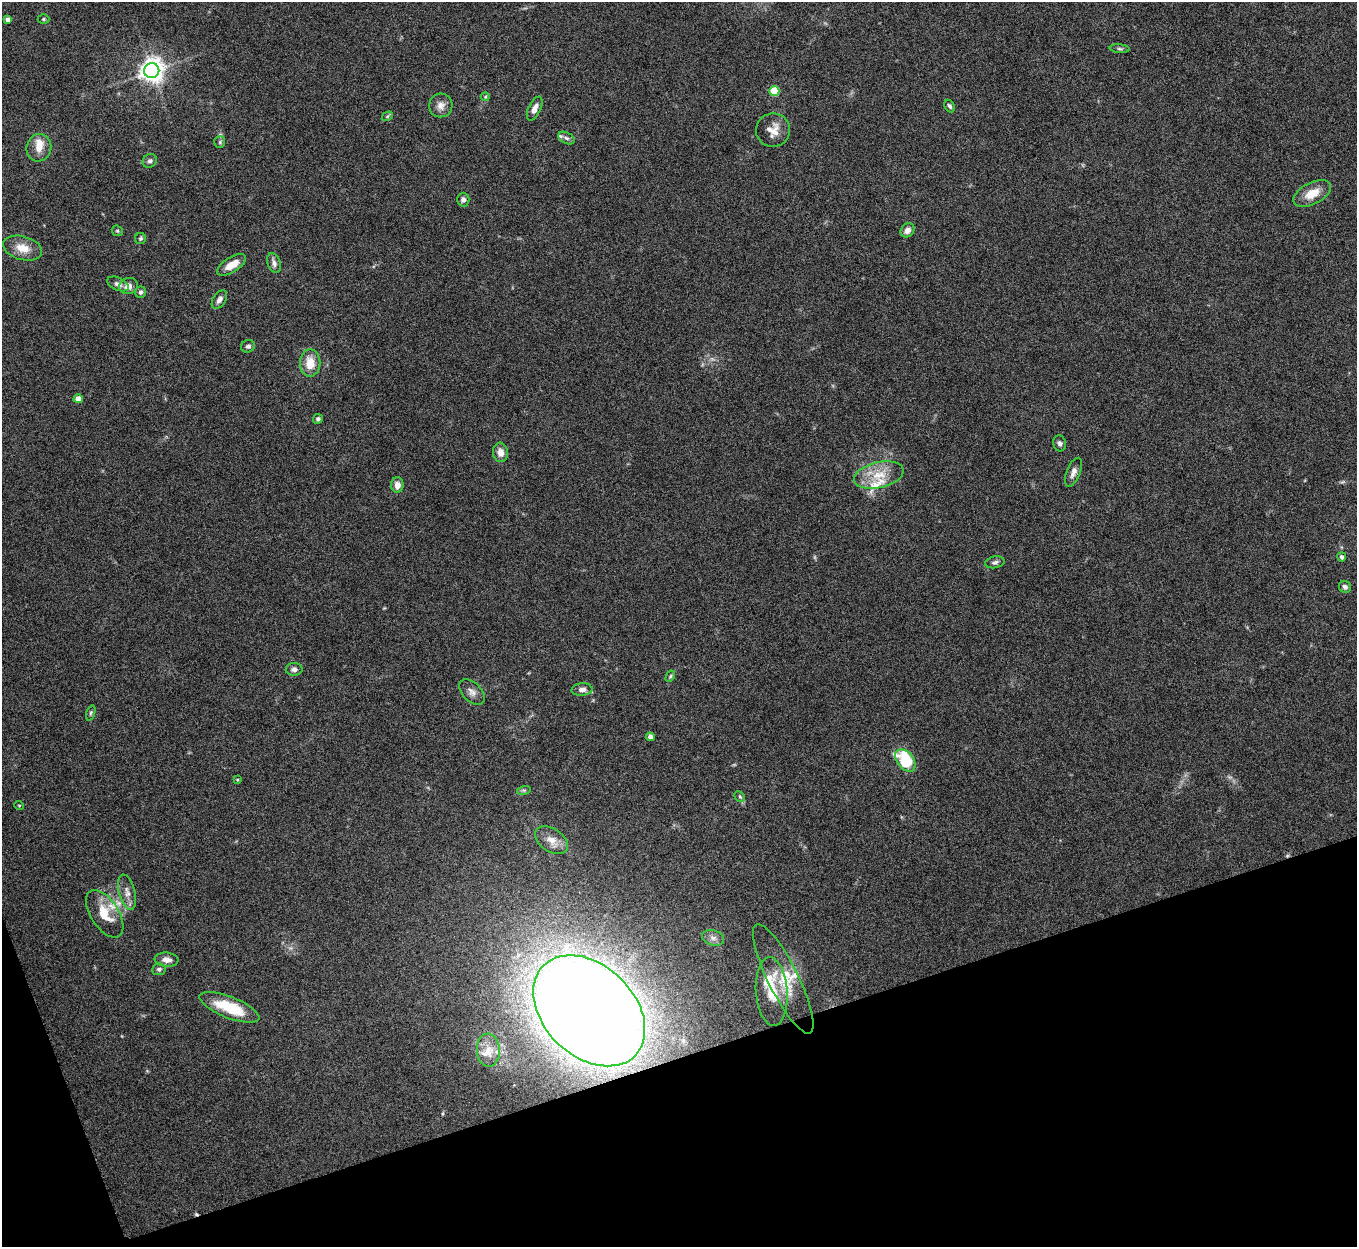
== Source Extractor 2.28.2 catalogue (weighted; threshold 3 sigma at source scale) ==
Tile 14 of 4 x 4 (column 2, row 4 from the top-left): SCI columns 1357-2711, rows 151-1395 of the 5424 x 5404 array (HDU 1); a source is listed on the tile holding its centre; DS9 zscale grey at full resolution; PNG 1359 x 1249 px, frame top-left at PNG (2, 2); each listed source drawn as its Kron ellipse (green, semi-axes under 4 px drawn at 4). Shown black and unused: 16% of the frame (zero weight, under 5 of 10 exposures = <1% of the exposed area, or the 3 px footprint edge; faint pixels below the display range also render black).
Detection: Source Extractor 2.28.2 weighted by HDU 2 'WHT'; one run over the whole footprint, this tile lists its part. Background 0.161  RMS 0.0059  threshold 0.0241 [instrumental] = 3 sigma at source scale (4.09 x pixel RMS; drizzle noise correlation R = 1.36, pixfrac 0.8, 0.05/0.05 arcsec/px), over >= 5 px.
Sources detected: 70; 1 too faint to see at this stretch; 1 cosmic-ray / hot-pixel residue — neither listed nor drawn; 7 inside a brighter listed object's ellipse — not listed separately; the other 61 listed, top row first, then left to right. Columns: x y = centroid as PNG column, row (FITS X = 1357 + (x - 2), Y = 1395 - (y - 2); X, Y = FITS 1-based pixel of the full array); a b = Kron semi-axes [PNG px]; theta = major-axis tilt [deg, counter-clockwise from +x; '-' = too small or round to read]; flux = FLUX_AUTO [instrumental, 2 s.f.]
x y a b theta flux
8 19 4 4 - 2.6
43 19 6 4 1 0.87
1120 49 10 4 -5 1.1
152 71 7 7 - 500
774 91 5 5 - 25
485 97 4 4 - 0.64
441 105 12 11 - 4.2
950 106 6 4 -62 1.2
535 109 13 6 64 3.8
387 116 6 4 31 0.74
773 130 17 16 - 7
566 138 9 5 -27 1.7
220 142 6 5 - 1
39 148 14 12 73 6.2
150 161 7 6 - 1.6
1312 194 20 11 27 9.3
463 200 7 6 - 1.9
907 230 8 6 49 3.4
117 231 6 5 - 0.82
140 239 5 5 - 0.87
22 248 20 11 -15 8.3
274 263 10 6 -71 2.5
232 265 16 7 31 7
118 284 11 6 -24 2.5
128 286 9 8 - 3.5
141 292 5 5 - 1.6
219 300 10 6 56 2.5
248 346 7 6 - 1.4
310 363 13 10 89 9
78 399 4 4 - 5.7
318 419 5 4 - 1.3
1060 443 8 6 -74 1.6
500 452 10 7 -83 4
1073 472 15 6 68 3
879 475 25 13 13 13
397 485 7 6 - 4.4
1342 557 4 4 - 1.8
995 562 10 5 12 1.6
1345 587 6 5 - 1.8
294 669 8 6 0 2.2
670 676 6 4 61 0.78
582 690 10 6 4 2.7
472 692 15 9 -45 3.4
91 713 8 4 72 0.9
650 737 4 4 - 3.7
905 760 12 8 -51 31
237 780 4 3 - 0.53
524 790 7 4 17 1
740 797 6 4 -45 0.88
19 805 5 3 - 0.43
551 840 18 11 -34 6.2
127 892 18 8 -75 4.2
105 914 27 14 -57 13
713 938 11 7 -15 2.8
167 960 12 7 -5 3.8
159 969 7 6 - 1.5
783 979 60 15 -64 20
772 992 34 16 -86 15
230 1007 32 10 -21 22
589 1011 64 45 -44 1400
488 1050 16 11 -87 5.7